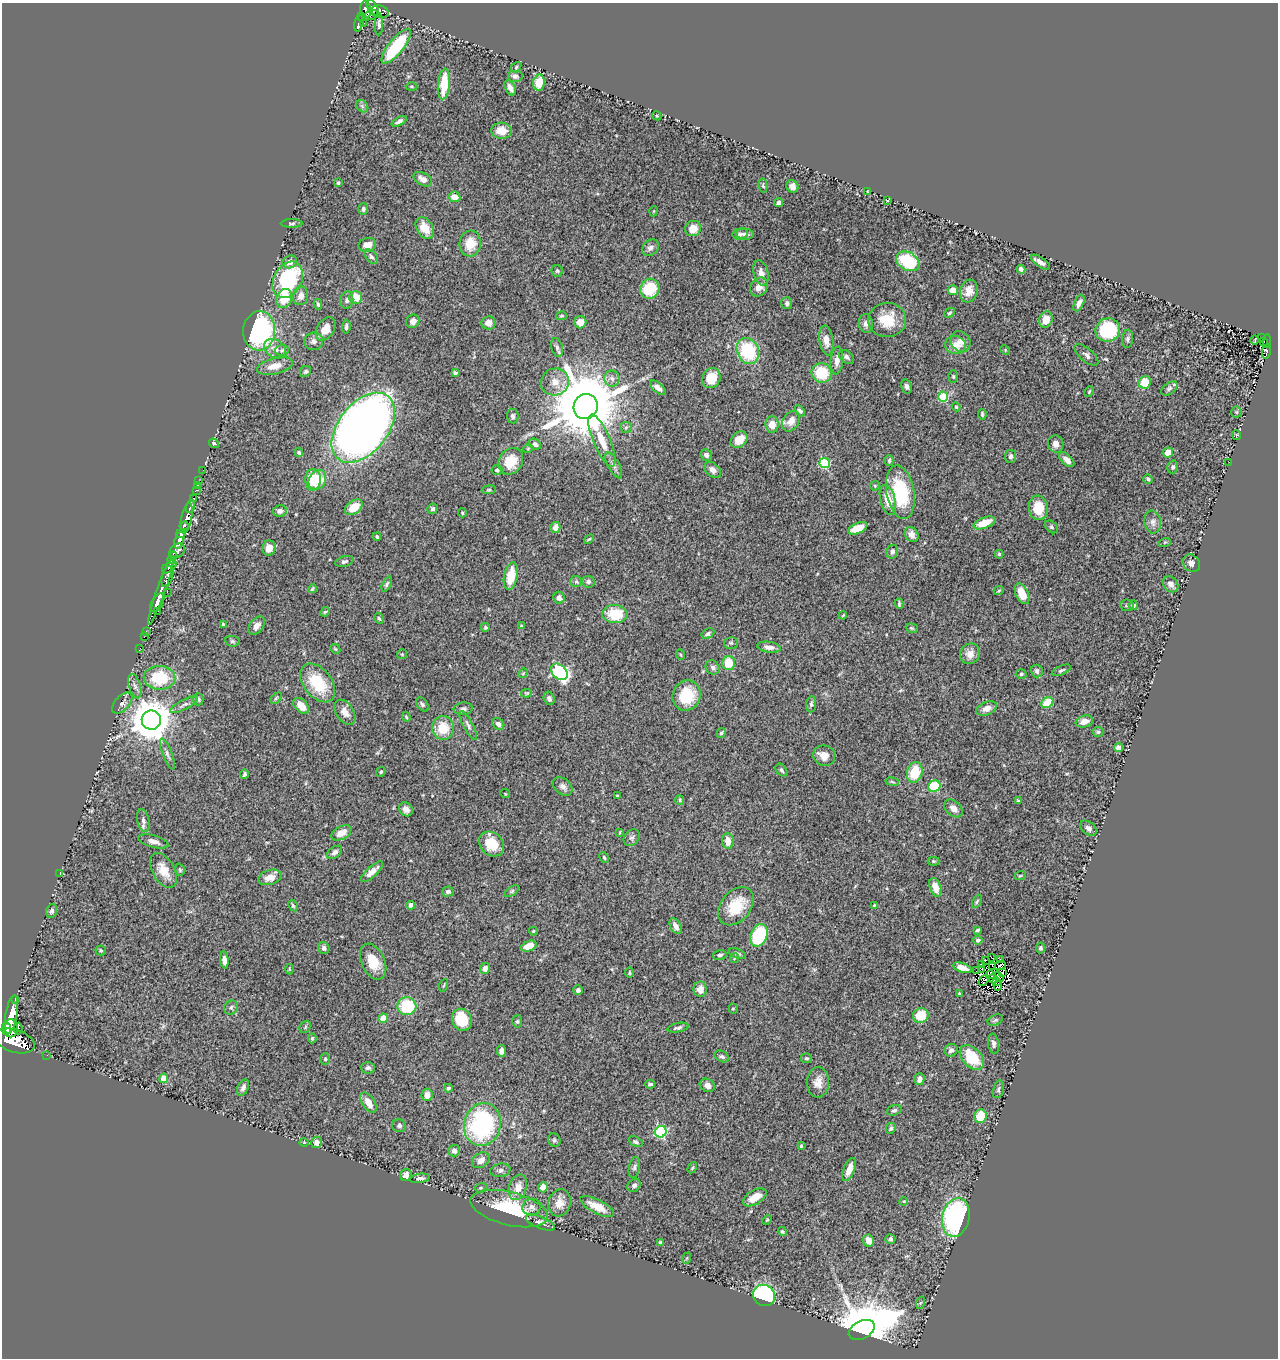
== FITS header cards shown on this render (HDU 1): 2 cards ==
NAXIS1  =                 1276
NAXIS2  =                 1356

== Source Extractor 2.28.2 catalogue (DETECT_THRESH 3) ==
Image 1276 x 1356 px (HDU 1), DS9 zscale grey, 1 PNG px = 1 image px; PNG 1280 x 1360 px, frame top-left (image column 1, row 1356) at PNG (2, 3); each listed source drawn as its Kron ellipse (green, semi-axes under 4 px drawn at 4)
Background 0.744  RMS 0.032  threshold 0.0954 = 3 sigma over >= 5 px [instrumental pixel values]
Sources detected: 398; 5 with non-positive FLUX_AUTO (blend fragments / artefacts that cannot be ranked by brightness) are neither listed nor drawn; the other 393 listed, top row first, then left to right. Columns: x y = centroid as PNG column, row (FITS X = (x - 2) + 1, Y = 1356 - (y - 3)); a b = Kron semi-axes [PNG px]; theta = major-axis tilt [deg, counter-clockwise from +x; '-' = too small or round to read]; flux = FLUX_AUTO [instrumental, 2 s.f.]
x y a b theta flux
373 8 10 5 -60 550
366 9 8 5 -85 480
380 11 9 6 -18 320
370 16 9 3 18 200
362 17 4 3 - 130
359 23 8 3 76 280
364 23 4 2 - 14
379 24 11 4 89 5.7
396 46 21 7 51 150
516 67 6 4 48 2.7
515 76 8 6 0 6
539 82 8 6 81 50
444 84 15 6 84 75
412 87 6 3 -1 2.4
510 88 8 5 -62 10
362 106 7 5 -46 4.4
657 116 5 3 - 2
399 121 8 4 26 6.6
501 131 10 8 -4 30
423 179 10 6 -30 16
338 183 3 3 - 3.6
763 186 7 4 -79 2.8
792 186 6 5 - 11
868 192 3 2 - 1.6
454 197 6 5 - 21
887 200 4 3 - 1.7
779 202 4 4 - 6.4
363 209 6 5 - 5.4
654 211 5 3 - 1.7
292 223 11 4 0 3.9
425 228 12 8 -57 33
693 229 8 7 - 25
740 234 8 5 12 6
745 234 9 5 -6 9.3
470 244 13 10 84 37
367 245 9 7 15 18
650 248 9 7 42 9.1
371 257 8 5 -50 5.5
908 261 12 9 -32 120
290 262 7 6 - 13
1040 262 11 4 -34 12
1021 269 4 4 - 6.5
557 271 6 5 - 3.5
761 273 13 7 -76 11
288 280 19 14 64 230
759 287 10 8 55 16
650 289 10 9 - 86
953 290 5 4 - 19
969 291 11 8 72 21
301 296 9 7 79 14
355 297 6 6 - 40
284 298 10 7 71 44
347 300 9 6 82 7.4
787 303 6 5 - 5.4
1079 303 9 4 66 11
318 304 5 3 - 3.9
950 313 6 3 43 3.4
561 316 5 4 - 2.9
887 320 19 17 6 55
1046 320 8 6 72 29
413 321 7 6 - 12
580 322 6 6 - 22
488 323 7 6 - 17
866 324 9 7 -81 8.3
346 327 7 3 85 4.8
326 329 13 8 58 24
1108 330 12 11 - 170
259 331 19 16 85 320
1262 338 3 2 - 26
1128 339 9 5 84 5.2
826 340 15 7 -82 20
1255 340 4 2 - 1.4
314 341 9 8 - 8.6
960 341 11 9 -48 15
1264 341 3 3 - 27
1267 341 7 3 82 72
956 345 10 9 - 25
557 347 9 5 -75 6.2
275 349 12 8 -35 17
282 350 7 6 - 4.4
1005 350 5 4 - 2.4
748 351 13 10 -67 130
1266 352 7 4 82 140
1086 355 14 6 -40 8.2
846 357 8 6 -36 5.8
837 360 14 6 85 13
275 366 18 8 13 25
306 371 6 5 - 3.4
455 373 4 3 - 4.2
822 373 10 9 - 79
953 377 6 4 -89 3.4
711 378 10 8 64 41
612 379 8 7 - 10
555 382 14 13 - 26
1145 382 6 6 - 43
907 386 7 5 -76 6.9
658 388 9 5 -39 12
1169 388 9 5 37 5.6
1089 392 6 4 63 2.5
943 397 5 5 - 130
586 406 12 12 - 27000
956 407 4 4 - 2.4
800 411 6 4 -49 5.6
1236 412 5 5 - 3.2
982 414 5 3 - 3.2
513 416 7 6 - 4.9
791 421 11 8 59 20
772 425 8 6 -84 25
626 427 6 5 - 4.2
363 428 40 24 51 2300
1236 435 5 3 - 1.9
739 440 9 7 43 28
602 441 28 8 -67 41
214 443 5 4 - 4.1
535 444 6 5 - 6.1
1056 444 9 7 -82 13
528 448 5 3 - 1.9
1168 452 5 4 - 25
299 453 4 4 - 3.7
706 455 6 5 - 7.3
1010 456 6 5 - 5.6
889 460 5 4 - 3.5
1067 460 9 5 -44 12
511 461 14 11 55 48
1229 462 2 2 - 2.9
825 463 5 5 - 140
614 465 14 5 -62 9.1
1173 467 6 5 - 5.4
203 470 2 2 - 12
497 470 5 5 - 4
713 470 9 6 -42 11
1148 479 5 4 - 4
313 480 11 7 88 47
317 480 10 8 61 53
199 481 2 2 - 11
197 485 3 2 - 15
875 486 5 5 - 2.7
196 490 4 3 - 42
489 490 7 3 8 2.6
900 492 27 14 -80 140
193 499 4 3 - 110
888 500 15 7 -75 35
190 506 7 3 75 270
354 507 10 6 35 35
1038 508 12 9 -82 43
433 509 5 5 - 4.7
280 511 7 6 - 8.3
462 513 4 4 - 2.2
187 518 15 5 79 1400
1153 522 11 8 -80 11
984 523 11 5 20 40
184 526 4 4 - 530
555 527 5 5 - 14
1051 527 7 5 -41 4.2
858 528 10 5 24 35
181 534 5 3 - 650
912 535 8 6 -60 9.9
377 537 4 3 - 3.3
589 539 6 3 43 2.4
179 540 9 4 70 1400
1165 542 6 3 18 2.4
269 548 7 6 - 18
177 551 8 6 40 1100
892 552 7 5 76 7.1
999 554 4 4 - 2.4
172 558 6 4 71 390
344 561 9 5 17 5.3
1191 563 9 8 - 12
169 567 8 5 38 770
167 576 11 5 76 600
511 576 14 6 79 48
576 581 6 5 - 3.6
588 582 6 5 - 5.2
387 584 8 4 65 4
1171 584 9 6 -48 9.3
312 589 4 4 - 3.1
161 590 36 4 70 1200
999 590 5 3 - 2.2
167 592 2 2 - 29
1022 594 11 6 -65 33
559 598 6 5 - 8
157 603 10 5 62 1700
899 604 5 3 - 3.4
1127 605 6 6 - 4.3
1133 605 5 4 - 3.9
157 611 3 2 - 72
325 612 5 4 - 2.7
615 614 12 9 -3 72
843 615 4 3 - 1.8
379 618 6 4 -61 2.9
223 624 3 3 - 4.4
257 626 10 6 51 10
522 626 4 4 - 3.8
486 628 5 5 - 3
912 628 6 4 -20 3
146 631 2 2 - 9.8
708 634 7 4 29 5.3
144 637 2 2 - 13
232 641 7 5 -12 4.2
731 643 7 6 - 4.6
769 647 12 5 -8 13
140 648 2 2 - 15
335 649 5 4 - 2.6
402 654 5 5 - 2.4
970 654 11 9 52 17
681 655 5 3 - 2
729 663 7 6 - 46
713 667 7 6 - 6
1061 670 10 4 24 5
1037 671 6 6 - 6.8
559 672 9 7 -42 320
523 673 5 4 - 2.1
1021 674 5 4 - 3.3
160 678 16 12 -1 100
318 683 22 14 -52 89
135 686 12 6 -74 8.2
527 693 5 4 - 2.3
687 695 15 14 - 80
276 698 6 4 45 3.1
549 698 7 5 -70 6.3
198 699 6 5 - 4.9
122 703 13 7 47 8.9
1047 703 6 5 - 66
422 704 8 5 -52 4.7
811 704 8 5 83 4.7
184 705 16 5 28 8.3
301 706 10 6 -46 25
987 708 11 6 21 16
463 709 9 6 5 6.9
345 712 14 8 -57 20
406 717 5 4 - 2.7
151 720 9 9 - 6900
1084 721 9 5 16 14
498 724 6 5 - 7.7
468 725 16 4 -62 7.7
443 728 12 11 - 48
1098 732 5 5 - 3.2
721 733 5 4 - 3.1
1118 748 4 4 - 12
167 754 16 4 -69 8.6
824 756 11 10 - 21
781 770 7 5 -51 4.6
381 772 5 4 - 3
915 772 10 7 76 59
244 774 4 3 - 3.7
892 782 7 3 -10 2.5
563 786 11 7 -42 9.9
934 786 6 5 - 110
505 793 5 3 - 1.7
617 795 3 2 - 1.9
680 800 5 4 - 2.6
1018 801 4 4 - 2.7
954 808 10 7 -42 14
406 809 7 6 - 12
143 821 11 6 -77 8.4
1088 828 9 6 -39 9.1
620 832 4 2 - 1.5
341 833 11 6 28 23
632 838 9 7 50 6.5
153 841 15 6 -15 12
728 841 8 5 -83 22
492 844 14 11 -43 48
334 852 8 5 37 8
604 857 5 3 - 3
933 861 6 4 -2 3.2
164 870 19 11 -61 33
180 870 6 4 -73 3
372 872 14 5 42 17
60 874 3 2 - 5.1
1020 876 6 3 19 2.1
270 877 12 7 16 20
935 887 10 5 -71 20
512 891 8 4 36 3.9
448 892 6 5 - 6.2
977 901 7 4 63 3.1
293 905 6 4 -63 3.1
411 905 4 4 - 17
874 905 4 3 - 1.6
736 906 21 15 50 67
52 911 7 5 67 6.3
676 926 8 5 -62 12
978 930 4 3 - 4
533 931 4 4 - 2.3
759 935 11 8 68 130
978 940 4 4 - 4.2
529 946 8 5 21 26
324 948 6 5 - 6.8
1040 948 5 4 - 3.9
101 950 5 5 - 3.5
737 954 9 4 -23 5.1
720 955 7 5 13 4.9
991 957 2 2 - 1.3
735 958 5 3 - 2
1000 959 3 2 - 1
224 960 8 4 -86 11
985 960 3 2 - 0.92
373 962 19 11 -66 48
982 964 4 3 - 2.9
1000 965 6 2 23 2
993 966 4 2 - 1.2
485 968 6 5 - 11
962 968 9 4 -19 17
289 969 5 3 - 1.9
982 969 2 2 - 2.4
976 971 3 2 - 2.6
1002 972 2 2 - 2.6
630 973 5 4 - 2.8
990 975 4 3 - 4.4
999 977 5 3 - 0.43
993 979 5 2 - 0.79
984 980 6 3 51 2.2
996 981 3 2 - 2.1
444 985 6 4 70 2.3
998 985 5 3 - 0.18
700 989 7 6 - 20
578 990 5 5 - 6.4
959 993 3 3 - 2
15 1000 3 3 - 110
407 1006 9 9 - 98
231 1007 7 6 - 5.4
733 1009 5 4 - 2.6
11 1015 19 6 80 3200
921 1015 8 7 - 49
383 1018 4 4 - 39
462 1020 11 9 -67 77
995 1020 8 5 25 3.7
517 1021 6 5 - 3.7
305 1027 6 5 - 3.3
6 1028 6 4 89 870
11 1028 9 7 89 1000
18 1028 6 3 88 360
678 1028 11 4 11 6.1
312 1038 5 4 - 3
15 1041 20 11 -18 4900
993 1044 10 5 -82 7.5
951 1050 7 6 - 7.8
501 1051 6 4 -86 8.4
47 1055 2 2 - 3.6
722 1056 8 5 -29 5
972 1057 14 9 -46 86
807 1058 5 4 - 3.2
325 1059 5 4 - 3.1
368 1068 7 6 - 5.6
164 1078 4 4 - 52
919 1079 6 5 - 11
818 1082 15 11 88 20
650 1084 5 4 - 4.1
707 1085 8 6 -30 11
243 1088 9 5 66 7.2
448 1088 4 4 - 4.6
998 1089 9 5 75 4.8
427 1095 6 5 - 14
368 1103 11 6 -57 22
894 1110 7 5 19 5
980 1116 7 6 - 61
482 1124 22 18 76 300
399 1126 7 6 - 5.3
891 1128 5 4 - 3.9
661 1132 6 5 - 220
554 1140 7 6 - 4
304 1142 4 4 - 1.8
316 1142 6 5 - 11
636 1142 7 4 -26 4.3
801 1146 3 3 - 2.3
454 1151 6 5 - 9.7
481 1160 9 7 35 16
634 1167 11 5 80 5.8
692 1168 6 3 59 2.6
500 1170 10 6 11 7.8
849 1170 12 5 69 22
406 1175 6 5 - 11
420 1178 10 4 9 6.8
634 1185 7 6 - 7.6
518 1187 13 8 73 23
543 1187 5 5 - 15
481 1188 6 4 20 3.3
755 1197 13 7 31 29
904 1201 4 3 - 1.9
559 1203 14 11 73 22
597 1206 18 7 -28 32
532 1207 9 8 - 12
509 1208 39 16 -14 130
956 1217 19 13 77 350
767 1220 5 3 - 1.9
540 1222 15 6 -21 11
782 1231 5 4 - 2.8
890 1239 5 5 - 4.6
868 1240 6 5 - 22
660 1243 4 3 - 3.3
687 1258 6 3 70 2.1
764 1295 11 10 - 300
920 1303 6 4 71 2.8
862 1330 14 9 26 15000
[5 non-positive-flux detections neither listed nor drawn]